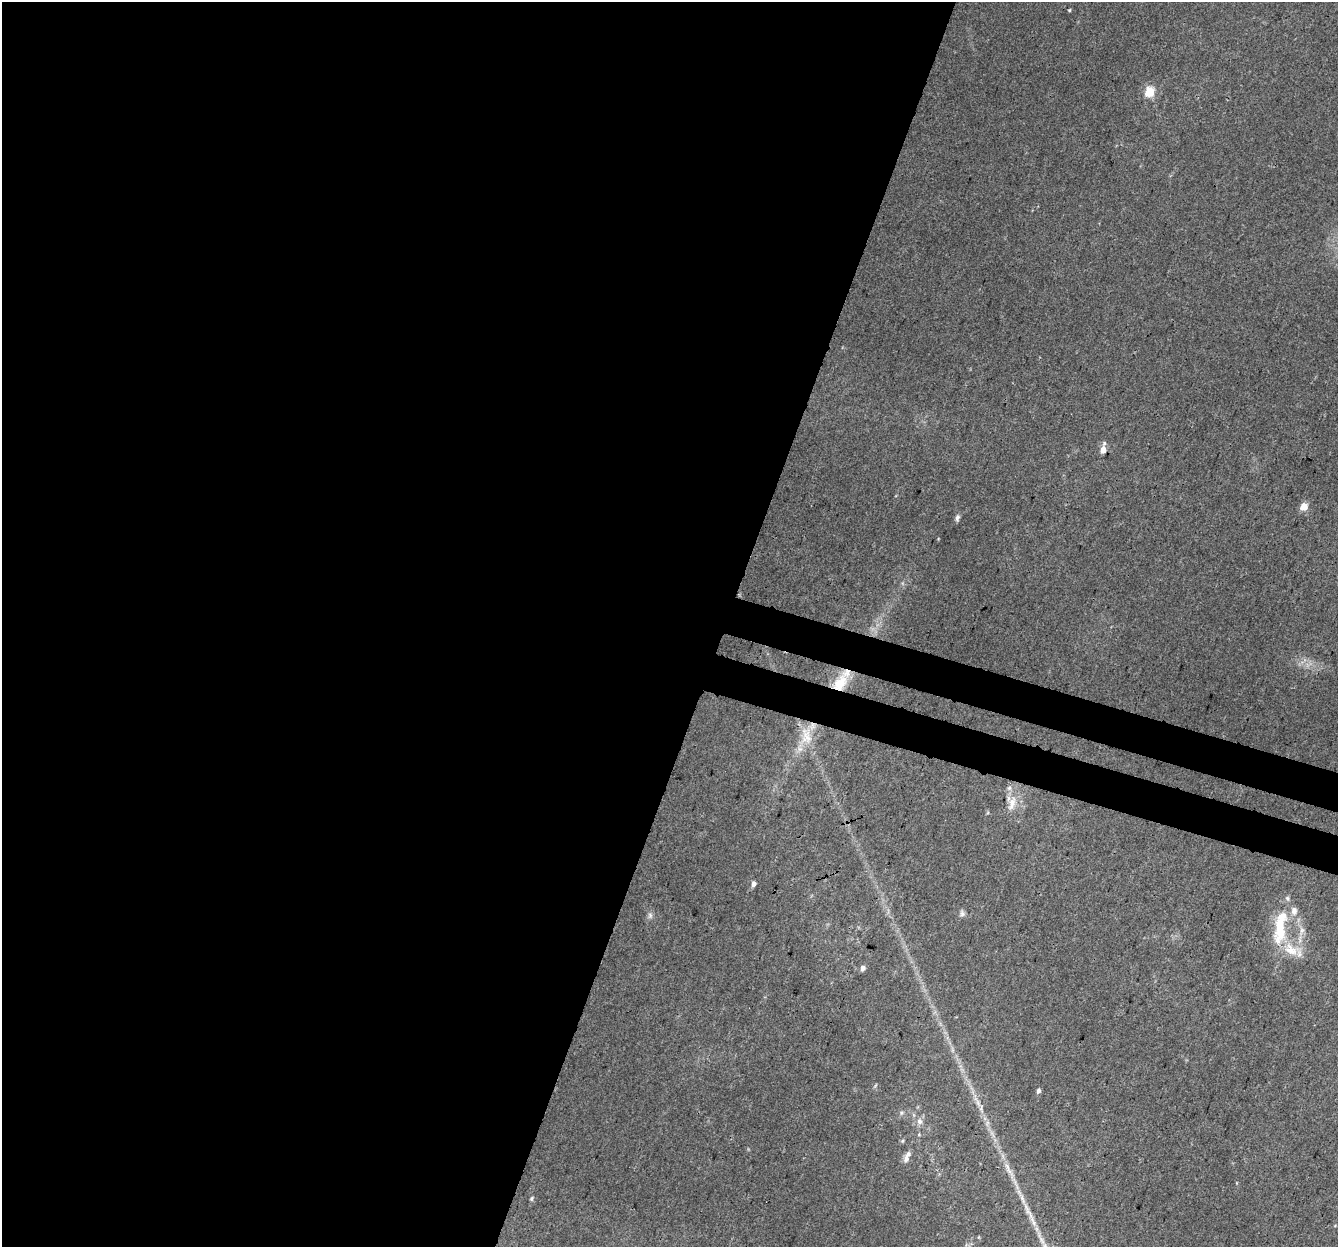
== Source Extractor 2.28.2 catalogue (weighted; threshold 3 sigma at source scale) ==
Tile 5 of 4 x 4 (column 1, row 2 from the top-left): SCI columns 21-1356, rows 2762-4006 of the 5396 x 5587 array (HDU 1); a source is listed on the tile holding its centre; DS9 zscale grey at full resolution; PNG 1340 x 1249 px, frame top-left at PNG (2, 2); no overlay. Shown black and unused: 57% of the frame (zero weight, under 3 of 4 exposures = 5% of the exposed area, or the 3 px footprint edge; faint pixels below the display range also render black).
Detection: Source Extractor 2.28.2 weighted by HDU 2 'WHT'; one run over the whole footprint, this tile lists its part. Background 0.0321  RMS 0.004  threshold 0.0179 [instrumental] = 3 sigma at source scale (4.5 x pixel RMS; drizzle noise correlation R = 1.50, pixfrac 1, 0.0396/0.0396 arcsec/px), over >= 5 px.
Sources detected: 33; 7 inside a brighter listed object's ellipse — not listed separately; the other 26 listed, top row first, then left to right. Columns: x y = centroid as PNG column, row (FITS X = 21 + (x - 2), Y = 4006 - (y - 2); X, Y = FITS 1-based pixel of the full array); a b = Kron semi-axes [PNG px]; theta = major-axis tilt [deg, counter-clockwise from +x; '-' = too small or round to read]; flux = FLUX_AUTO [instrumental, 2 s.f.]
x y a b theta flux
1069 10 4 3 - 0.43
1149 92 5 5 - 26
1103 450 7 6 - 3.2
1304 507 5 5 - 11
957 518 9 5 80 1.2
840 683 25 15 57 9.6
806 736 30 17 87 12
1012 803 24 10 74 5.6
753 884 5 4 - 1.9
962 913 9 7 90 1.3
650 915 9 6 -81 1.2
1280 929 44 16 86 19
1302 931 14 7 81 2.7
862 968 5 5 - 2.1
875 1085 7 3 45 0.45
1038 1091 6 4 69 1.2
981 1108 13 5 -82 1.8
902 1113 7 5 21 0.9
920 1121 9 7 -72 2
919 1134 5 5 - 0.48
906 1159 10 8 82 2
1009 1171 28 6 -55 4.6
531 1198 6 4 57 0.69
1029 1213 32 6 -60 5.7
979 1237 6 3 71 0.41
1042 1240 23 6 -63 4.5
Overlapping masked pixels (flux is a lower limit): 1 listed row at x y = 840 683